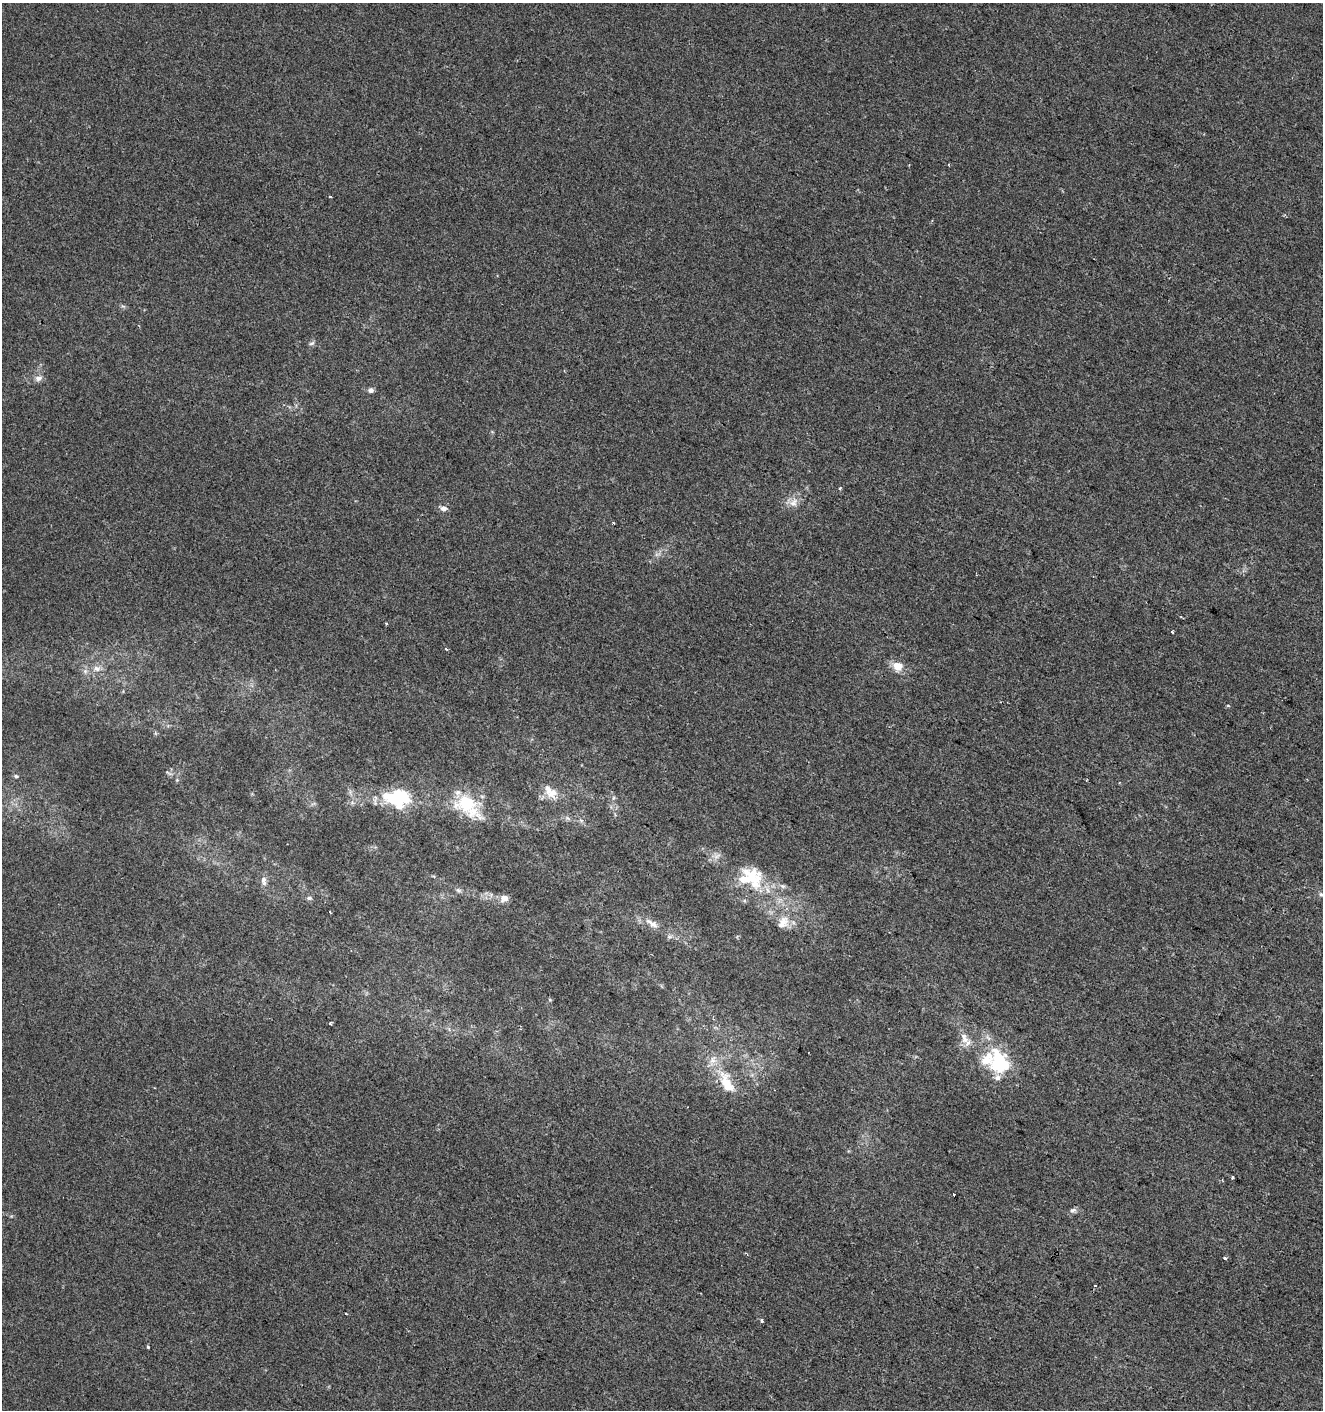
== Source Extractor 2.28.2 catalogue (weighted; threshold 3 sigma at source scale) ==
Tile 6 of 4 x 4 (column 2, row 2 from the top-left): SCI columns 1528-2848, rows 2826-4233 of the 5761 x 5642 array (HDU 1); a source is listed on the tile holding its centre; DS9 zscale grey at full resolution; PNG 1325 x 1412 px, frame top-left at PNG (2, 3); no overlay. Shown black and unused: <1% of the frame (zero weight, under 2 of 3 exposures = <1% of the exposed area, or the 3 px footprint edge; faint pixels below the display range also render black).
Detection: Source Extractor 2.28.2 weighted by HDU 2 'WHT'; one run over the whole footprint, this tile lists its part. Background -3.41e-04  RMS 0.0042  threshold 0.0188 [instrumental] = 3 sigma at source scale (4.5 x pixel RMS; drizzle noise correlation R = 1.50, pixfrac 1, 0.0396/0.0396 arcsec/px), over >= 5 px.
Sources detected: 46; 1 cosmic-ray / hot-pixel residue — not listed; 7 inside a brighter listed object's ellipse — not listed separately; the other 38 listed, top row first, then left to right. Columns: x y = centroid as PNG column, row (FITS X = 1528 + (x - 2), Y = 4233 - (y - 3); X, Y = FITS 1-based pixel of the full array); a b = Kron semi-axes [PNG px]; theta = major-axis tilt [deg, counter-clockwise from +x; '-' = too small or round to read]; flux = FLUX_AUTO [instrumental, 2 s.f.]
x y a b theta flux
330 196 3 3 - 2.6
312 343 8 4 26 0.85
38 378 11 7 8 2
371 390 7 6 - 1.2
840 489 4 3 - 0.61
793 502 15 11 57 3.7
444 508 10 6 0 1.7
613 523 3 3 - 0.47
386 623 4 3 - 0.36
1172 632 3 3 - 0.65
898 666 9 8 - 6.3
97 669 11 8 -22 2.5
16 776 5 4 - 0.63
548 789 31 10 -66 5.1
399 798 30 22 9 23
613 798 6 4 71 0.6
466 803 35 24 -33 21
750 878 37 27 1 19
264 881 13 7 -83 2.2
458 890 8 6 -16 0.97
1321 894 7 5 -65 0.82
309 898 7 5 -14 0.96
504 898 10 8 6 2.8
330 912 3 2 - 0.34
783 922 20 13 54 5.9
652 923 21 8 -32 4.2
550 1000 5 3 - 0.41
330 1024 4 3 - 0.48
964 1038 17 9 -69 4
999 1062 26 18 -71 28
726 1083 31 16 -67 12
1232 1177 4 3 - 0.42
1073 1210 9 7 10 1.2
1225 1258 3 3 - 1.4
1095 1285 3 3 - 3.3
346 1314 3 2 - 0.46
761 1321 3 3 - 1.7
148 1347 3 3 - 0.7